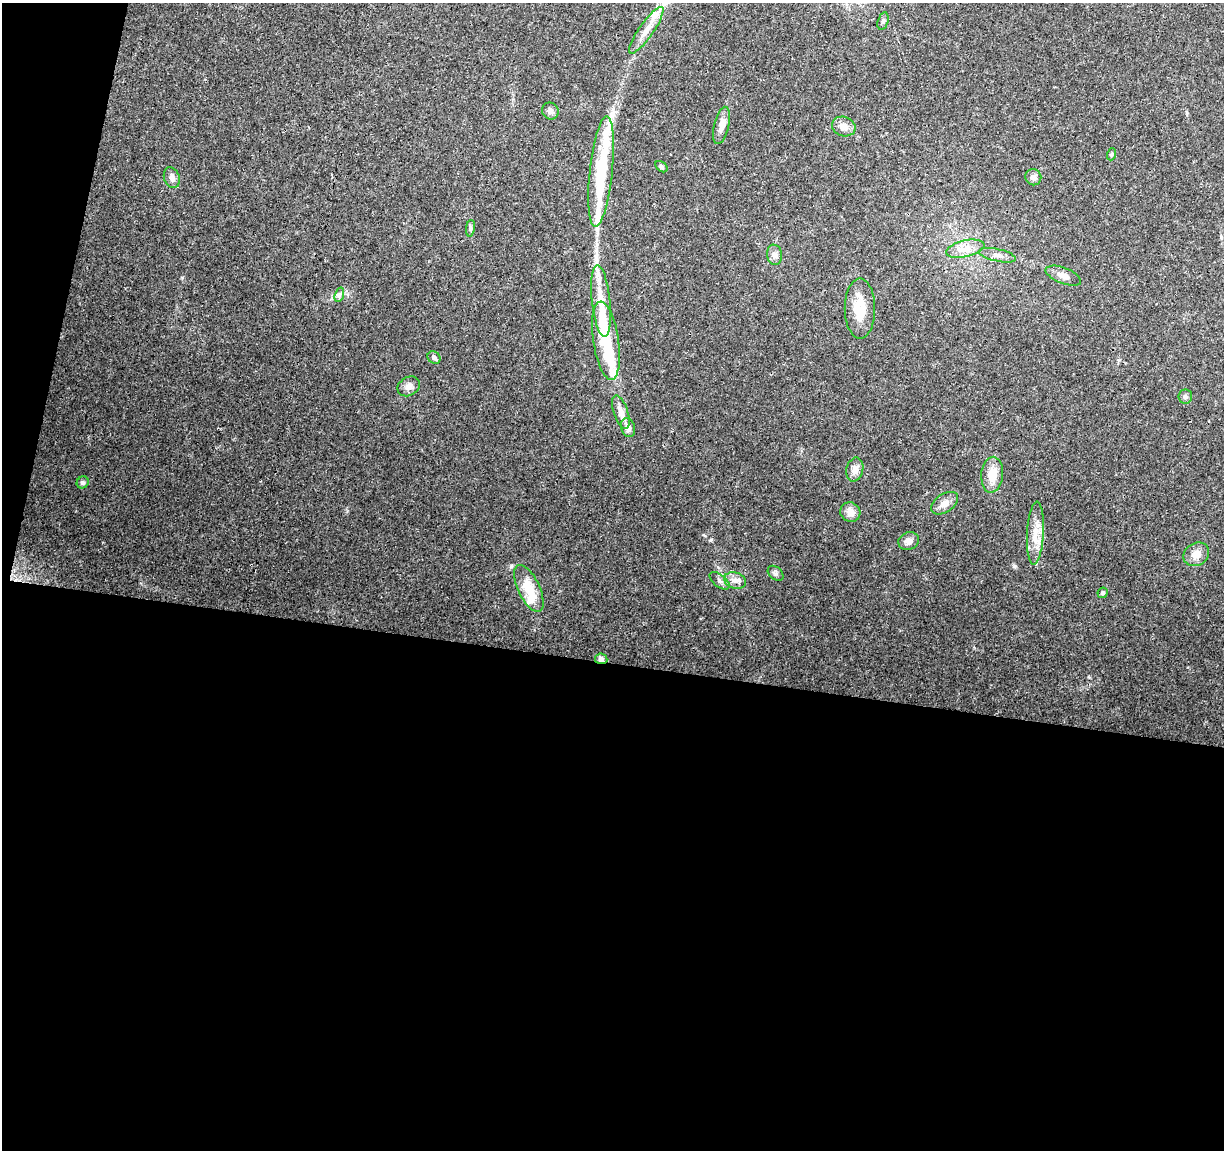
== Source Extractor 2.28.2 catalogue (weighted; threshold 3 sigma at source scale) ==
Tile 13 of 4 x 4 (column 1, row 4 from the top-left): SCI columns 1-1222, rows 225-1372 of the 4895 x 5100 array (HDU 1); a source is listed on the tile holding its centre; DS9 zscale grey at full resolution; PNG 1226 x 1152 px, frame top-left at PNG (2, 3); each listed source drawn as its Kron ellipse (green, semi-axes under 4 px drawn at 4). Shown black and unused: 45% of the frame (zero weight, under 3 of 4 exposures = <1% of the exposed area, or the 3 px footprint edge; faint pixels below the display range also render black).
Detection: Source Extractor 2.28.2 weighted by HDU 2 'WHT'; one run over the whole footprint, this tile lists its part. Background 0.0215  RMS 0.004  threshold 0.0182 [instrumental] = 3 sigma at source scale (4.5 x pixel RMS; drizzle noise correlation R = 1.50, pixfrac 1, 0.0396/0.0396 arcsec/px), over >= 5 px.
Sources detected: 47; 3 inside a brighter object's white glare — neither listed nor drawn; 6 inside a brighter listed object's ellipse — not listed separately; the other 38 listed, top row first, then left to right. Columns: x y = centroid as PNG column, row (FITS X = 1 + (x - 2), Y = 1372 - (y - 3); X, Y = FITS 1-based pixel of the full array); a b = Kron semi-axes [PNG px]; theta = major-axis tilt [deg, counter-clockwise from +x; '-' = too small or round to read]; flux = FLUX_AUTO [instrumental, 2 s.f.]
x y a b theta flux
883 21 9 5 74 0.99
646 30 28 7 55 5.3
550 111 8 8 - 1.7
722 125 19 7 77 3.6
844 126 12 9 -20 3
1112 154 6 4 71 0.5
661 167 7 4 -40 0.68
601 172 55 11 84 28
1033 177 8 8 - 1.8
172 178 11 7 -68 1.7
470 228 8 4 82 0.82
965 249 19 8 13 4.3
775 255 10 7 -80 1.9
997 255 19 6 -13 2.4
1063 276 19 8 -21 3
339 295 7 4 72 0.92
601 301 36 9 -84 10
860 309 30 15 -90 9.5
606 341 39 13 -82 20
434 357 7 5 -37 1.3
409 386 12 9 32 2.4
1185 397 7 7 - 1.1
621 412 17 7 -71 3.9
628 428 10 7 -71 2.6
855 470 12 8 77 2.6
992 475 18 11 85 6.8
83 482 6 5 - 0.85
945 503 15 9 34 3
850 512 10 9 - 3.4
1035 533 31 8 87 6.4
909 541 10 8 23 2.3
1196 554 13 11 33 3.8
776 573 9 6 -41 1
720 581 12 6 -38 1.5
735 581 11 8 -18 2.5
529 588 25 11 -64 9.6
1103 593 5 5 - 0.86
601 659 6 5 - 1.5
Overlapping masked pixels (flux is a lower limit): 1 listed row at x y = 601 659
Unlisted compact peaks at least as high as the median listed source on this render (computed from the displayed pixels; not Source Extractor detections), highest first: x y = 1014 566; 704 535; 711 540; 182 278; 347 511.